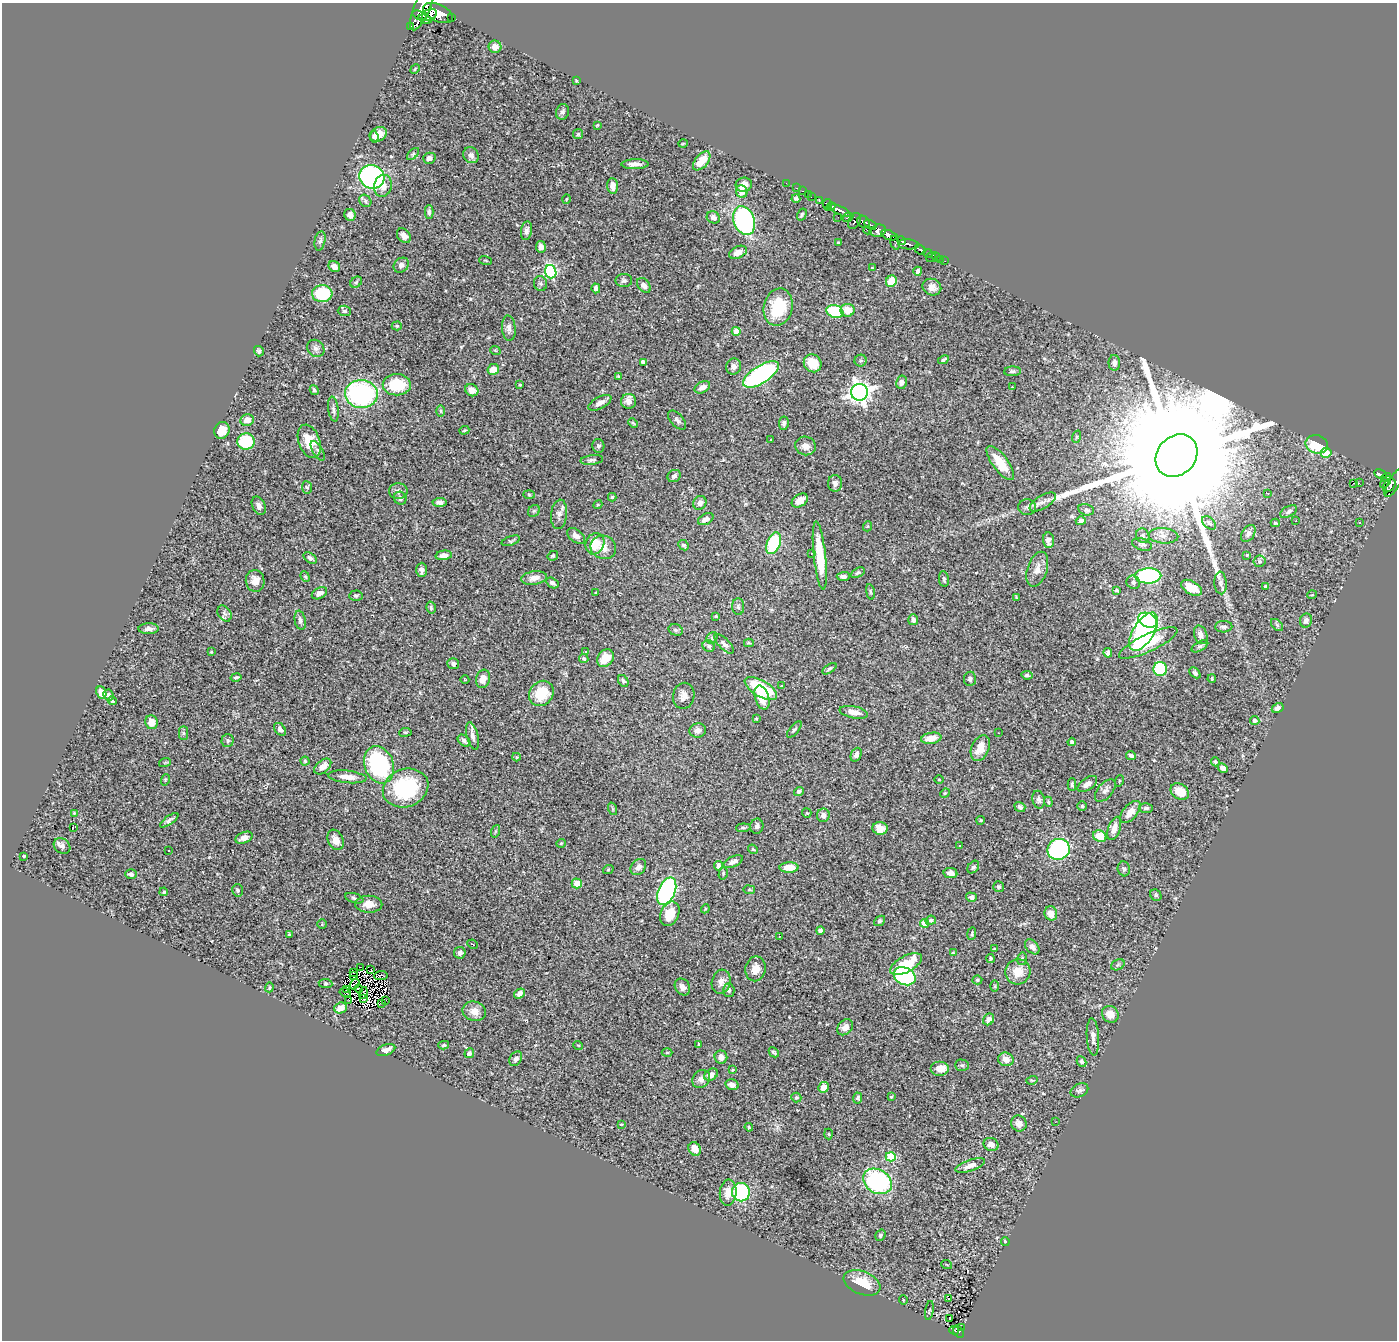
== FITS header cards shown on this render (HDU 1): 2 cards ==
NAXIS1  =                 1395
NAXIS2  =                 1338

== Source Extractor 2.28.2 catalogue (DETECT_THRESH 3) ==
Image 1395 x 1338 px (HDU 1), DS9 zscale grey, 1 PNG px = 1 image px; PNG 1399 x 1342 px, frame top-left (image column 1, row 1338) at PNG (2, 3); each listed source drawn as its Kron ellipse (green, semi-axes under 4 px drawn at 4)
Background 0.668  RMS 0.025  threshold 0.0765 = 3 sigma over >= 5 px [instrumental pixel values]
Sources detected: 436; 7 with non-positive FLUX_AUTO (blend fragments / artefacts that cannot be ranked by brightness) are neither listed nor drawn; the other 429 listed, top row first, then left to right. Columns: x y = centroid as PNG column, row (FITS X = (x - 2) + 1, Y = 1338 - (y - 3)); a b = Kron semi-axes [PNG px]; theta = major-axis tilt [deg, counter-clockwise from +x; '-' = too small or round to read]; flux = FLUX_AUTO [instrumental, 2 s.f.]
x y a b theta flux
422 8 24 8 66 1500
438 13 16 8 -24 1600
420 15 7 3 -19 310
429 15 8 5 28 540
451 17 3 3 - 54
425 19 7 3 -20 240
410 26 3 2 - 6.8
495 47 6 6 - 11
415 69 5 3 - 1.7
576 80 3 2 - 1.4
562 112 8 6 75 4.4
597 125 4 3 - 1.5
378 134 9 6 24 15
578 134 5 5 - 2.3
374 137 6 4 -81 4.8
683 144 4 3 - 1.4
413 154 7 4 45 3.1
471 155 8 7 - 6.2
429 158 6 5 - 7
702 161 11 6 49 33
635 164 14 5 1 11
372 177 13 11 -25 300
786 183 2 2 - 7.1
744 185 8 7 - 19
383 186 11 9 74 15
613 186 8 5 -85 11
796 188 3 2 - 13
742 191 6 5 - 17
802 191 3 2 - 19
808 194 2 2 - 11
811 197 2 2 - 6.7
796 198 4 3 - 3.6
566 199 5 3 - 1.5
819 200 4 2 - 19
365 201 7 5 -48 3.6
827 205 6 3 -87 150
831 206 4 3 - 150
840 211 12 4 -25 570
429 212 7 4 89 4.6
802 214 6 4 60 2.7
350 215 6 5 - 7.9
713 217 7 6 - 7.8
838 217 2 2 - 1.4
848 217 5 3 - 130
744 221 15 10 -69 270
854 221 8 5 62 190
863 222 6 5 - 280
870 225 6 3 -30 120
868 230 4 3 - 30
526 231 9 5 81 5.8
878 231 8 6 13 430
889 235 8 4 -19 770
404 236 8 6 -53 9.8
320 241 10 5 78 4.8
902 241 4 3 - 110
839 243 3 3 - 4.7
895 243 7 3 -73 99
908 244 10 5 -5 250
541 247 6 5 - 6.9
920 250 6 4 -42 140
738 252 9 6 26 11
928 253 5 4 - 92
931 257 5 2 - 4.5
936 257 5 3 - 38
941 259 3 2 - 9.3
485 260 6 3 -19 1.8
945 261 2 2 - 4.8
401 265 8 7 - 6.2
334 266 6 5 - 9.1
872 268 4 3 - 1.5
918 271 4 4 - 8.7
551 272 7 5 -73 210
624 281 8 6 1 4.4
891 281 6 5 - 36
356 282 6 5 - 2.8
540 284 7 6 - 4.1
644 285 8 5 -50 9.2
932 287 9 8 - 11
596 288 5 4 - 8
322 294 10 8 -3 110
778 307 19 14 76 73
848 310 7 6 - 24
344 311 6 5 - 3.5
835 311 9 6 -17 72
397 326 5 4 - 2.5
509 328 13 7 -85 8.1
736 331 4 4 - 28
316 348 9 8 - 7.2
495 350 5 3 - 1.6
259 351 5 5 - 3.6
861 360 6 6 - 3.3
943 360 5 3 - 3.6
643 362 4 3 - 8.1
813 363 9 8 - 37
1114 363 8 5 89 8.5
734 367 8 7 - 8
493 369 6 5 - 19
1012 371 8 5 2 4.3
761 374 20 9 32 310
619 377 4 4 - 2.5
901 382 6 5 - 6.8
397 385 14 10 0 69
520 385 3 2 - 1.9
702 387 8 5 28 8.8
1012 387 3 2 - 5
314 390 5 3 - 3.3
472 390 7 6 - 12
860 392 8 8 - 1100
361 394 16 14 -7 290
629 401 7 7 - 10
600 403 12 6 27 11
333 409 12 5 -82 6.1
440 411 6 4 89 2.6
247 420 7 5 11 12
677 420 12 6 -48 5.8
633 423 5 3 - 2.1
784 423 7 5 81 4.4
464 430 5 4 - 2.2
222 431 8 7 - 19
1076 437 6 4 71 2.2
770 440 3 3 - 3.3
246 441 9 8 - 94
309 441 17 10 -71 33
1317 444 11 9 -15 51
598 446 7 6 - 4.2
805 446 10 9 - 11
318 451 11 5 -59 4.6
1326 453 5 5 - 33
1176 456 23 19 48 140000
592 460 11 5 6 4.4
1000 463 20 7 -53 34
1381 474 7 3 -27 93
674 476 7 6 - 5.6
1386 478 5 3 - 86
1386 482 7 3 48 60
835 483 8 7 - 6.9
1353 483 3 2 - 10
1359 483 2 2 - 1900
1394 483 16 6 58 370
1389 485 7 5 52 300
307 487 6 5 - 3
398 491 9 8 - 7.4
1268 493 4 2 - 1.8
529 494 6 4 -2 2.1
612 497 4 4 - 1.9
400 498 6 6 - 6
800 500 9 6 35 15
439 502 7 4 4 6.5
1043 502 15 6 31 11
700 503 7 6 - 7.6
598 505 4 4 - 2
259 506 10 6 -66 6.7
1027 507 9 8 - 5.4
1086 510 8 5 -15 4.2
534 511 6 5 - 3
1289 511 9 5 30 5.2
559 514 14 8 83 11
706 519 8 5 29 7.9
1296 520 3 2 - 2.3
1081 521 5 4 - 6.6
1209 523 8 5 -45 4.7
1275 523 4 3 - 1.9
1359 523 3 2 - 1.7
868 526 5 3 - 1.6
1248 533 9 6 54 7.1
576 536 10 6 -38 8.1
1143 536 7 6 - 4.4
1163 536 15 7 -4 12
1048 540 8 5 -85 8
511 541 9 4 19 3
774 543 11 6 68 110
595 544 11 9 65 34
1142 544 10 5 -18 4.4
684 545 6 4 -45 3.7
603 547 13 11 -22 16
811 553 3 3 - 1.4
444 555 8 4 7 8.4
820 555 34 6 -84 61
1247 555 3 3 - 1.6
553 556 5 4 - 2.8
310 558 7 4 -37 4.9
1260 561 6 5 - 3.8
1037 569 18 10 73 14
422 570 7 5 90 6.9
858 573 7 4 29 3.4
843 576 6 4 1 6.6
1148 576 13 7 2 180
305 577 5 4 - 2.3
534 578 13 6 8 13
944 579 8 5 -82 3.6
255 581 11 9 -81 16
1133 582 7 6 - 4.2
552 583 7 4 -31 5.5
1221 583 11 6 -87 6.9
1266 586 4 4 - 4.5
1191 588 11 6 -30 22
1117 590 4 3 - 2.1
870 592 8 4 -81 2.7
319 593 8 5 28 9.5
596 593 3 2 - 1.4
1312 595 5 3 - 1.5
356 596 7 5 4 3
1016 597 3 3 - 1.7
738 607 8 6 -88 3.7
431 608 6 4 -77 3
224 614 9 6 -56 5.2
716 616 3 3 - 2.4
300 620 9 5 -79 5.7
913 620 5 5 - 6
1148 620 10 7 -23 99
1306 621 7 6 - 6.9
1277 625 7 4 -46 3.2
1224 627 8 5 2 4.9
149 629 10 5 1 7.3
676 630 7 5 -18 3.8
1144 632 21 10 58 490
1201 635 9 6 -70 8.2
712 638 6 5 - 2.5
749 643 5 4 - 2.2
1148 643 32 8 25 55
724 644 12 5 -45 5.6
709 646 6 5 - 3.7
1200 646 9 4 30 4
211 652 4 3 - 1.4
586 652 3 2 - 1.9
1108 653 5 4 - 4.8
584 658 5 4 - 4.3
605 658 9 7 52 32
453 664 6 5 - 4.6
829 669 8 4 34 3.1
1160 669 7 6 - 110
1195 673 6 4 -45 3.7
1027 675 6 3 -7 3.6
236 677 6 3 12 2.5
483 679 9 7 72 13
970 679 7 6 - 4.3
1212 679 4 3 - 1.7
465 680 4 3 - 1.3
623 681 6 5 - 3.2
782 686 3 2 - 2
761 688 18 8 -30 110
101 693 6 4 -68 18
541 693 13 11 50 46
109 695 5 5 - 5.3
684 696 13 10 79 12
762 698 12 7 -73 27
112 701 5 3 - 2.8
1278 708 6 4 28 6.7
854 712 14 6 -11 15
756 718 3 3 - 2.4
1255 721 5 4 - 6.6
151 722 7 6 - 17
280 729 7 5 -50 5.8
794 729 10 4 49 3.7
698 731 8 7 - 8.1
405 732 6 3 7 1.8
183 733 7 4 -90 3.7
998 733 3 2 - 1.4
473 736 14 5 -77 8.5
931 738 10 5 8 21
228 741 6 6 - 3.5
464 741 7 5 -40 3.9
1072 742 4 4 - 4.4
980 748 13 8 67 24
856 755 7 5 66 7.3
1131 755 5 4 - 4.7
517 757 4 4 - 2
305 761 4 4 - 2.5
165 762 6 3 20 1.9
1215 762 4 3 - 2.7
379 765 19 14 -70 220
323 767 10 6 41 14
1223 768 5 4 - 7.3
347 777 19 6 -6 17
939 779 5 3 - 1.5
165 780 6 3 72 1.8
1119 781 6 3 72 1.5
1072 784 6 4 90 3
1087 784 11 6 35 10
406 788 23 19 21 140
799 791 5 4 - 4.9
1105 791 13 7 50 7
1180 792 10 7 -35 29
945 793 5 4 - 1.8
1038 800 9 6 -77 5.1
1048 802 5 4 - 2.2
1082 806 5 5 - 2.2
1020 807 6 4 -36 4.4
1146 808 7 4 1 3.9
613 809 6 4 -71 2.4
1130 812 13 7 50 16
74 813 3 3 - 1.7
807 813 5 4 - 1.8
823 815 7 6 - 7.5
169 820 11 4 35 5.3
981 820 4 4 - 2
757 826 7 6 - 6
73 827 4 3 - 2.2
743 828 7 4 5 2.8
880 828 7 6 - 20
1114 828 12 6 71 13
496 831 6 4 70 2.5
1100 836 7 5 -24 33
244 838 9 5 21 10
336 840 10 7 -68 13
561 843 5 3 - 1.3
62 846 9 7 -39 7
960 846 3 2 - 1.4
753 849 5 4 - 2.3
1059 849 11 10 - 230
168 850 3 2 - 1.9
24 856 4 3 - 1.9
733 862 10 5 24 8.3
719 866 5 4 - 12
638 867 9 7 50 9.2
973 867 7 5 51 3.3
789 868 9 5 1 22
1124 869 7 6 - 3.9
608 870 5 3 - 1.5
723 873 6 4 74 2.3
950 873 7 5 -10 8.6
131 874 6 5 - 4.2
577 883 5 5 - 18
999 887 5 5 - 3
237 890 6 5 - 3.6
749 890 6 3 -8 1.8
667 891 14 8 67 290
164 892 4 3 - 1.9
1156 895 6 5 - 2.7
971 897 5 4 - 4.4
354 898 9 4 -18 4.1
369 904 13 8 -1 16
705 909 5 3 - 1.8
1051 913 7 6 - 15
670 914 13 9 65 31
931 920 5 4 - 3.4
880 921 6 4 40 2.7
924 923 4 4 - 28
322 924 5 4 - 2
820 930 4 3 - 4.6
972 934 6 2 82 2.3
289 935 3 3 - 2.1
779 937 3 2 - 2.4
473 944 5 2 - 1.1
1032 947 9 6 -48 6.9
994 949 3 3 - 1.6
460 953 6 5 - 5.4
953 953 4 3 - 1.5
991 958 4 4 - 2.6
1022 959 6 5 - 3
906 964 17 8 28 57
1118 965 7 5 31 2.7
360 968 3 2 - 1.2
755 969 12 10 79 18
371 970 4 2 - 2.2
354 972 3 2 - 1.2
1018 972 13 12 - 27
381 975 7 4 7 5.7
353 976 3 2 - 1.3
905 976 11 8 -27 230
977 980 5 4 - 2.6
721 982 12 9 74 11
325 983 7 4 -7 2.4
355 984 6 2 57 0.58
995 986 6 4 -90 2.2
269 987 5 3 - 1.7
682 987 9 7 -56 9.3
347 989 2 2 - 1.9
359 989 4 2 - 1.1
729 990 7 5 -89 4.2
345 993 6 2 -15 1.3
363 993 6 2 72 1.7
520 993 6 4 35 10
363 999 3 2 - 2.2
349 1000 2 2 - 2.2
386 1000 2 2 - 4
381 1004 2 2 - 1.8
341 1008 6 5 - 15
474 1011 12 9 -14 15
1110 1014 9 8 - 18
989 1019 6 5 - 8.8
845 1027 9 7 45 11
1093 1037 19 6 -86 9.3
699 1044 3 3 - 1.8
444 1045 5 4 - 2.3
578 1045 5 3 - 1.3
386 1050 10 5 22 10
667 1052 5 3 - 1.5
774 1052 6 4 -45 2.6
469 1053 5 4 - 4.9
721 1057 6 6 - 11
516 1059 8 6 57 7.6
1006 1059 8 6 -15 15
1081 1061 5 4 - 4.1
962 1065 7 5 -1 3.3
940 1068 9 7 0 18
732 1070 3 3 - 1.7
711 1074 7 5 37 8.2
701 1079 10 8 47 8.6
1032 1080 6 3 17 1.8
732 1085 7 5 -15 9.3
824 1087 5 5 - 20
1079 1090 9 6 26 5.3
891 1097 3 3 - 2.2
796 1098 5 5 - 2.4
858 1098 5 4 - 3.7
1055 1122 3 2 - 1.9
621 1124 4 3 - 1.7
1019 1124 8 7 - 9.5
749 1127 4 4 - 1.8
829 1134 5 3 - 1.7
991 1144 8 6 -21 10
695 1149 7 6 - 17
891 1157 5 4 - 94
970 1166 15 5 19 11
878 1181 15 11 -32 240
741 1192 9 9 - 150
728 1193 13 8 84 17
880 1235 6 5 - 3.4
1005 1241 4 3 - 2.2
947 1265 5 3 - 1.3
862 1283 19 11 -22 39
949 1298 4 3 - 14
903 1300 5 3 - 1.3
929 1311 9 3 80 1.8
949 1318 3 2 - 7.3
961 1327 2 2 - 5.3
954 1330 5 3 - 25
958 1332 6 4 -52 32
At the frame edge (FLAGS 8, measured only in part): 2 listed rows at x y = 422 8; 1394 483
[7 non-positive-flux detections neither listed nor drawn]